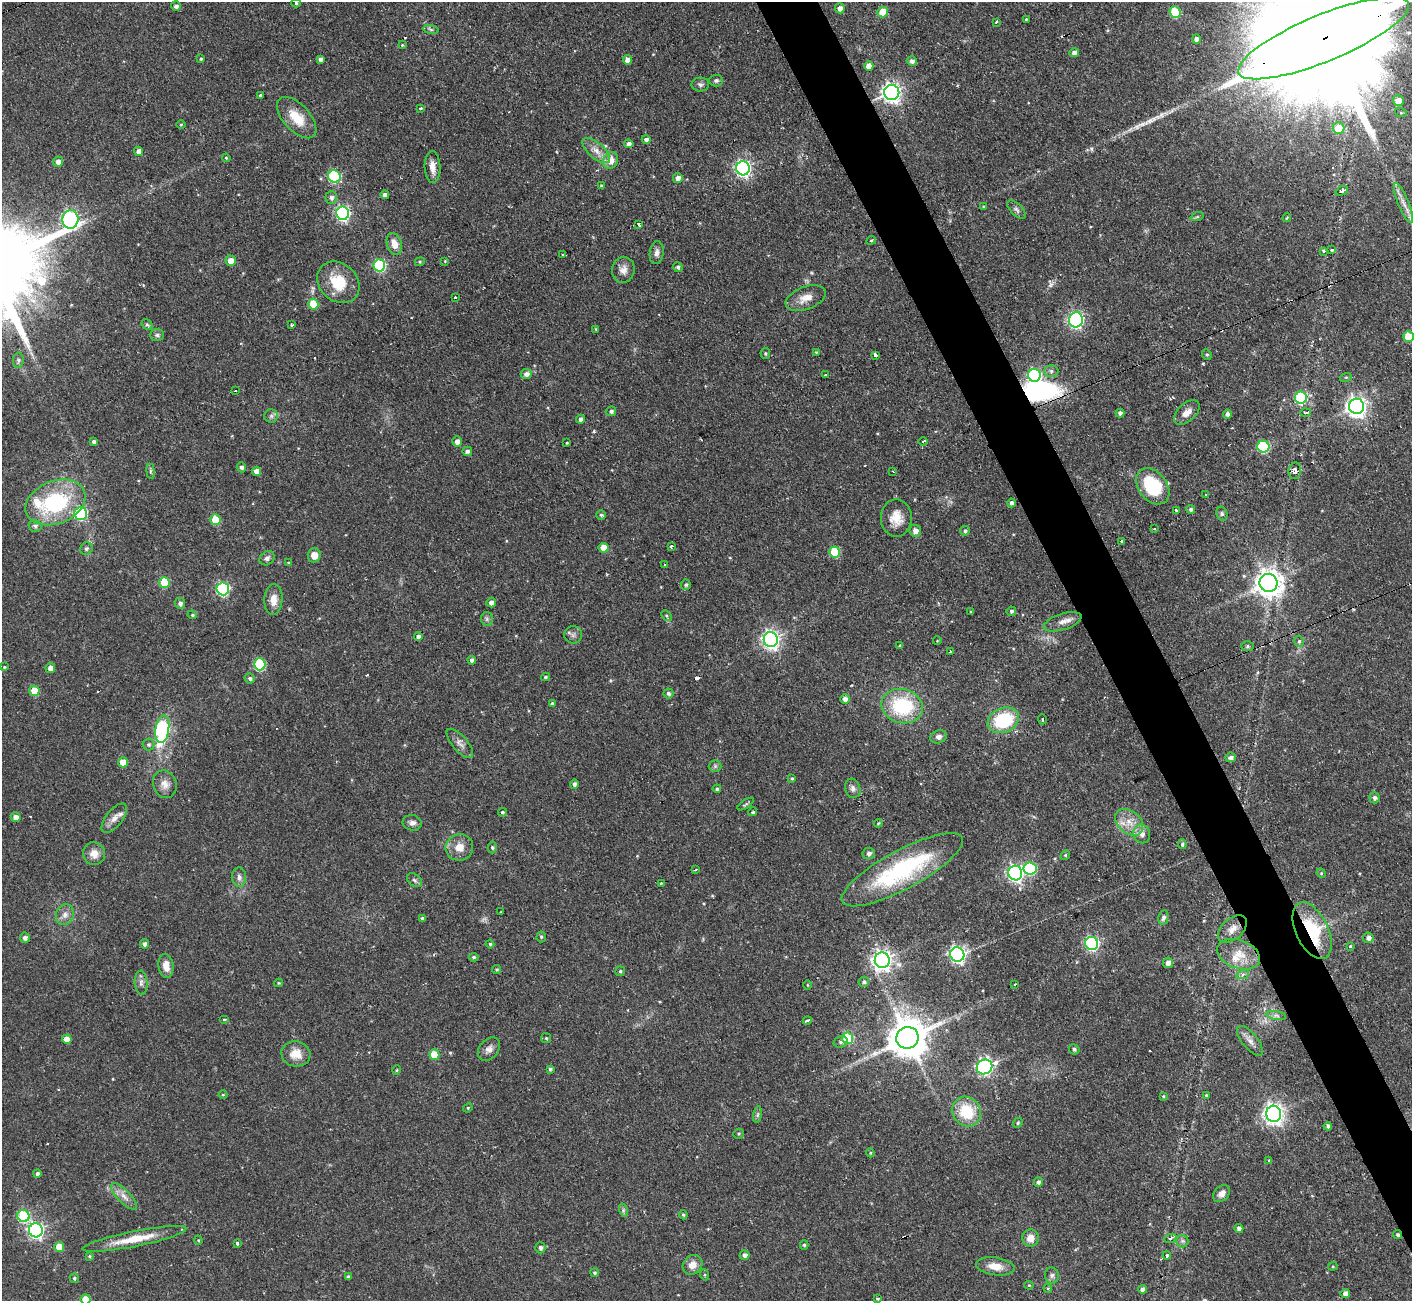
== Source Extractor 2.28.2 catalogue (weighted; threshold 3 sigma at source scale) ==
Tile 6 of 4 x 4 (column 2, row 2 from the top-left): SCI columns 1411-2820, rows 2746-4044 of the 5641 x 5624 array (HDU 1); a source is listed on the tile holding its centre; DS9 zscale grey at full resolution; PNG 1414 x 1303 px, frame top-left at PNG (2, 2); each listed source drawn as its Kron ellipse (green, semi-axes under 4 px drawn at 4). Shown black and unused: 4% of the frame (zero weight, under 2 of 3 exposures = <1% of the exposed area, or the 3 px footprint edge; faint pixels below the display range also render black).
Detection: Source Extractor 2.28.2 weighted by HDU 2 'WHT'; one run over the whole footprint, this tile lists its part. Background 0.0722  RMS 0.0059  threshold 0.0263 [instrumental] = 3 sigma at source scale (4.5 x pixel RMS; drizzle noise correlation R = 1.50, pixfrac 1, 0.05/0.05 arcsec/px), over >= 5 px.
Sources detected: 303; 2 too faint to see at this stretch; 1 inside a brighter object's white glare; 9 cosmic-ray / hot-pixel residue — neither listed nor drawn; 3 inside a brighter listed object's ellipse — not listed separately; the other 288 listed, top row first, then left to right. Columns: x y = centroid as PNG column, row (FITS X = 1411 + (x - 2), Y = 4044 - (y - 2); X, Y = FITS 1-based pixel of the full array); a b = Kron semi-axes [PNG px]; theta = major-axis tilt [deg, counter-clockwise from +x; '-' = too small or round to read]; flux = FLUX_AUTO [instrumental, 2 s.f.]
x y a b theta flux
296 3 4 4 - 0.8
176 6 5 4 - 1.9
840 8 5 5 - 3
883 12 5 5 - 13
1175 12 6 5 - 24
1026 19 3 3 - 0.94
996 22 4 3 - 0.66
431 29 8 4 -9 1.2
1324 38 92 23 22 55000
1197 39 4 4 - 2.5
402 45 4 4 - 0.62
1074 53 5 4 - 2.5
201 59 4 3 - 0.83
320 59 4 3 - 1.5
628 60 4 4 - 4.1
912 61 5 5 - 2.1
869 66 5 4 - 5.3
716 80 7 6 - 1.2
700 84 9 7 -1 1.6
892 92 7 7 - 280
261 96 3 3 - 6.8
1398 101 5 5 - 7.1
421 109 3 3 - 0.97
1401 113 6 4 -19 0.65
297 118 25 13 -47 14
181 124 5 3 - 0.53
1338 128 6 6 - 14
646 139 4 4 - 2
629 144 5 4 - 2.3
139 151 4 4 - 3.6
596 151 17 8 -40 5.1
226 158 4 3 - 0.65
611 160 9 7 60 5.1
58 161 5 5 - 3.1
432 167 16 8 -88 5
743 168 7 6 - 180
334 176 6 6 - 59
678 178 5 4 - 2.9
601 186 4 3 - 1.1
1342 191 6 4 22 1.5
385 195 4 4 - 1.9
331 197 6 6 - 2.1
1403 203 21 5 -68 5.1
984 207 3 3 - 0.77
1016 210 11 6 -45 1.8
343 213 6 6 - 120
1197 217 7 4 19 0.94
1287 218 4 3 - 0.66
70 219 9 8 - 150
639 225 4 3 - 2
871 240 5 4 - 0.65
394 244 11 7 -72 5.7
1332 250 4 4 - 1.1
1324 251 4 3 - 2.6
657 253 11 7 82 2.6
563 254 3 2 - 0.99
231 261 5 5 - 5.7
445 261 3 3 - 0.63
420 262 5 4 - 0.78
379 265 6 6 - 59
678 267 5 4 - 1.1
623 270 13 11 81 4.2
338 282 23 18 -43 19
455 297 3 2 - 0.89
806 298 21 11 20 7
313 304 5 5 - 13
1076 320 8 7 - 140
147 325 6 5 - 0.96
292 325 3 3 - 1.2
596 329 4 3 - 0.56
157 335 7 6 - 1.3
1408 336 5 5 - 16
816 352 4 4 - 0.6
765 353 5 5 - 0.85
1207 354 5 4 - 0.89
875 355 3 3 - 14
18 360 7 5 83 1.3
1051 371 7 6 - 1.6
526 374 5 5 - 2.7
825 375 3 2 - 1.1
1034 375 6 6 - 88
1346 377 6 4 18 0.77
235 391 3 2 - 0.46
1301 398 6 6 - 52
1357 406 8 7 - 330
611 411 5 5 - 1.7
1187 412 15 9 43 4.9
1305 412 5 3 - 0.9
1120 413 4 4 - 1.8
1227 414 4 4 - 1.8
271 416 7 6 - 1.4
581 419 4 4 - 1.9
457 441 5 5 - 3.2
923 441 4 3 - 1.7
94 442 4 4 - 2.2
567 443 3 3 - 0.6
1263 447 6 6 - 49
467 451 5 4 - 2
241 467 5 4 - 1.6
151 471 7 4 -82 0.91
256 471 4 4 - 3.8
893 471 3 2 - 0.95
1295 471 8 6 82 2.7
1153 486 20 14 -52 36
1206 494 3 3 - 1.8
55 502 31 21 21 58
1012 503 4 4 - 1.9
1191 509 4 4 - 1.4
1176 511 3 3 - 2.2
81 514 6 6 - 57
1222 514 7 5 -76 1.2
601 515 5 4 - 1
896 518 18 15 -89 9.2
215 520 5 5 - 18
35 526 6 6 - 1.6
1154 528 3 2 - 0.92
915 531 6 5 - 3.7
965 531 5 5 - 1.2
1122 541 4 3 - 3.4
671 546 3 3 - 1.3
604 548 5 5 - 9.4
86 549 6 6 - 1.4
835 552 5 5 - 28
314 555 7 6 - 4.9
267 558 8 6 38 2.1
288 563 4 3 - 0.54
665 565 3 2 - 0.76
164 582 5 5 - 21
1269 583 9 9 - 640
686 585 5 5 - 1.3
223 589 6 6 - 80
273 600 15 9 86 5.9
180 603 6 5 - 2.4
491 603 5 5 - 3.2
1011 611 5 4 - 1.3
971 612 3 3 - 0.64
192 615 5 4 - 0.8
666 616 6 4 -46 0.88
487 619 6 6 - 1.3
1063 622 19 8 17 4.5
573 635 9 8 - 2.2
418 637 4 4 - 1.8
771 640 7 7 - 240
937 641 4 3 - 0.42
1299 641 5 4 - 1.1
900 646 4 3 - 0.79
1248 646 6 5 - 0.97
950 651 3 3 - 1.5
472 660 4 4 - 1.7
260 664 6 6 - 44
4 667 4 3 - 0.7
50 668 5 5 - 3
545 677 4 3 - 0.9
250 678 5 5 - 1.3
34 691 5 5 - 11
668 693 5 5 - 1.6
845 699 5 4 - 2.8
552 703 4 3 - 1.2
902 706 21 17 -15 40
1042 719 5 3 - 1
1003 720 16 12 22 38
162 729 14 7 82 62
939 737 8 6 20 2.1
460 743 18 7 -49 3.6
148 745 6 6 - 1.4
1231 757 5 5 - 2.3
123 762 5 5 - 11
715 766 6 6 - 1.2
792 779 4 4 - 0.88
165 784 14 11 -70 4.9
574 784 4 4 - 1.9
853 788 10 7 -71 2.3
717 789 4 3 - 1.1
1374 798 5 5 - 1.6
746 804 9 3 33 0.98
503 812 4 3 - 0.86
753 812 4 3 - 1.8
16 817 5 5 - 4.1
114 818 18 8 52 4.6
1129 822 16 11 -42 8.1
412 823 9 7 -13 2.5
878 823 4 3 - 0.59
1142 834 9 8 - 3.3
1182 844 5 3 - 1.1
459 847 14 13 - 7.3
492 847 6 4 -88 0.88
869 853 6 5 - 2.1
94 854 11 11 - 5.5
1065 855 5 4 - 0.76
1030 868 6 6 - 50
695 870 4 2 - 0.88
902 870 68 19 28 75
1015 873 7 7 - 180
1321 873 5 4 - 0.55
239 877 9 7 -89 2.5
414 880 8 5 -40 1.5
661 883 3 3 - 0.68
500 912 3 2 - 0.35
65 915 10 9 - 3.7
1163 917 7 5 78 1.7
423 918 4 4 - 1.3
1232 929 17 10 42 5.7
1312 931 30 16 -64 39
541 937 5 5 - 0.83
25 938 5 5 - 2
1368 938 5 5 - 2.5
1092 943 6 6 - 110
145 944 5 4 - 2
490 944 4 4 - 0.88
1350 946 4 3 - 1.1
957 954 7 7 - 190
1239 954 22 14 -20 11
474 957 5 4 - 1.2
882 960 7 7 - 290
1168 963 5 5 - 3.4
166 966 12 7 -83 6.2
497 970 4 4 - 0.92
620 971 5 5 - 0.88
1243 974 6 4 20 1.3
864 982 5 5 - 1.3
141 983 12 6 -85 2.5
279 983 4 4 - 0.63
1014 984 3 2 - 0.61
807 985 4 3 - 0.43
1276 1015 10 4 -10 1.8
224 1019 5 3 - 0.57
807 1021 5 3 - 3.1
546 1038 5 5 - 0.76
847 1038 6 5 - 27
907 1038 11 10 - 1900
67 1039 5 4 - 6.3
1250 1041 18 7 -51 4
841 1042 7 5 16 1.4
489 1049 13 9 49 3.3
1074 1049 5 5 - 1.3
296 1054 14 12 -13 8.6
434 1055 5 5 - 15
985 1067 8 7 - 160
550 1069 4 4 - 0.96
397 1070 5 3 - 0.55
223 1095 4 4 - 0.61
1206 1095 4 3 - 0.64
1163 1096 3 3 - 0.56
468 1108 5 4 - 0.7
967 1111 15 13 -52 21
1274 1114 8 7 - 350
758 1115 8 4 81 1.1
1018 1123 5 4 - 0.91
1328 1126 4 4 - 1.3
739 1134 5 5 - 0.88
870 1153 4 4 - 0.71
1269 1161 4 3 - 0.82
37 1174 4 4 - 1.9
1038 1182 5 4 - 1.8
1222 1194 10 7 46 3.6
124 1196 17 6 -45 4.3
623 1210 7 4 -73 1.3
683 1215 4 3 - 0.81
23 1216 6 6 - 45
1239 1229 4 4 - 2.3
36 1230 7 7 - 160
1398 1235 4 4 - 1.3
1030 1238 8 8 - 5.9
1170 1238 6 4 19 1.1
134 1239 53 7 11 16
198 1240 4 4 - 0.62
1182 1241 6 6 - 1.5
237 1243 4 3 - 1.7
804 1245 5 4 - 1
59 1247 5 5 - 9.8
540 1248 5 5 - 1.7
745 1255 5 4 - 2.2
1167 1255 4 4 - 2.2
89 1256 4 4 - 0.7
692 1265 10 9 - 5.4
995 1266 19 9 -8 7.8
1333 1266 4 4 - 0.65
595 1273 4 4 - 1
705 1275 5 3 - 0.67
1052 1275 8 7 - 1.8
348 1277 4 3 - 1.3
74 1278 5 4 - 0.95
1029 1285 4 4 - 0.61
1048 1288 4 4 - 0.85
1143 1289 4 4 - 2.2
1345 1293 5 4 - 3.5
86 1299 5 5 - 14
878 1299 4 3 - 0.91
Overlapping masked pixels (flux is a lower limit): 3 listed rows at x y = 1324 38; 1312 931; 1398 1235
Isophote crosses this tile's border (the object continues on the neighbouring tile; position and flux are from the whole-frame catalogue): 4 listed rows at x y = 1324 38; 1403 203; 1408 336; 86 1299